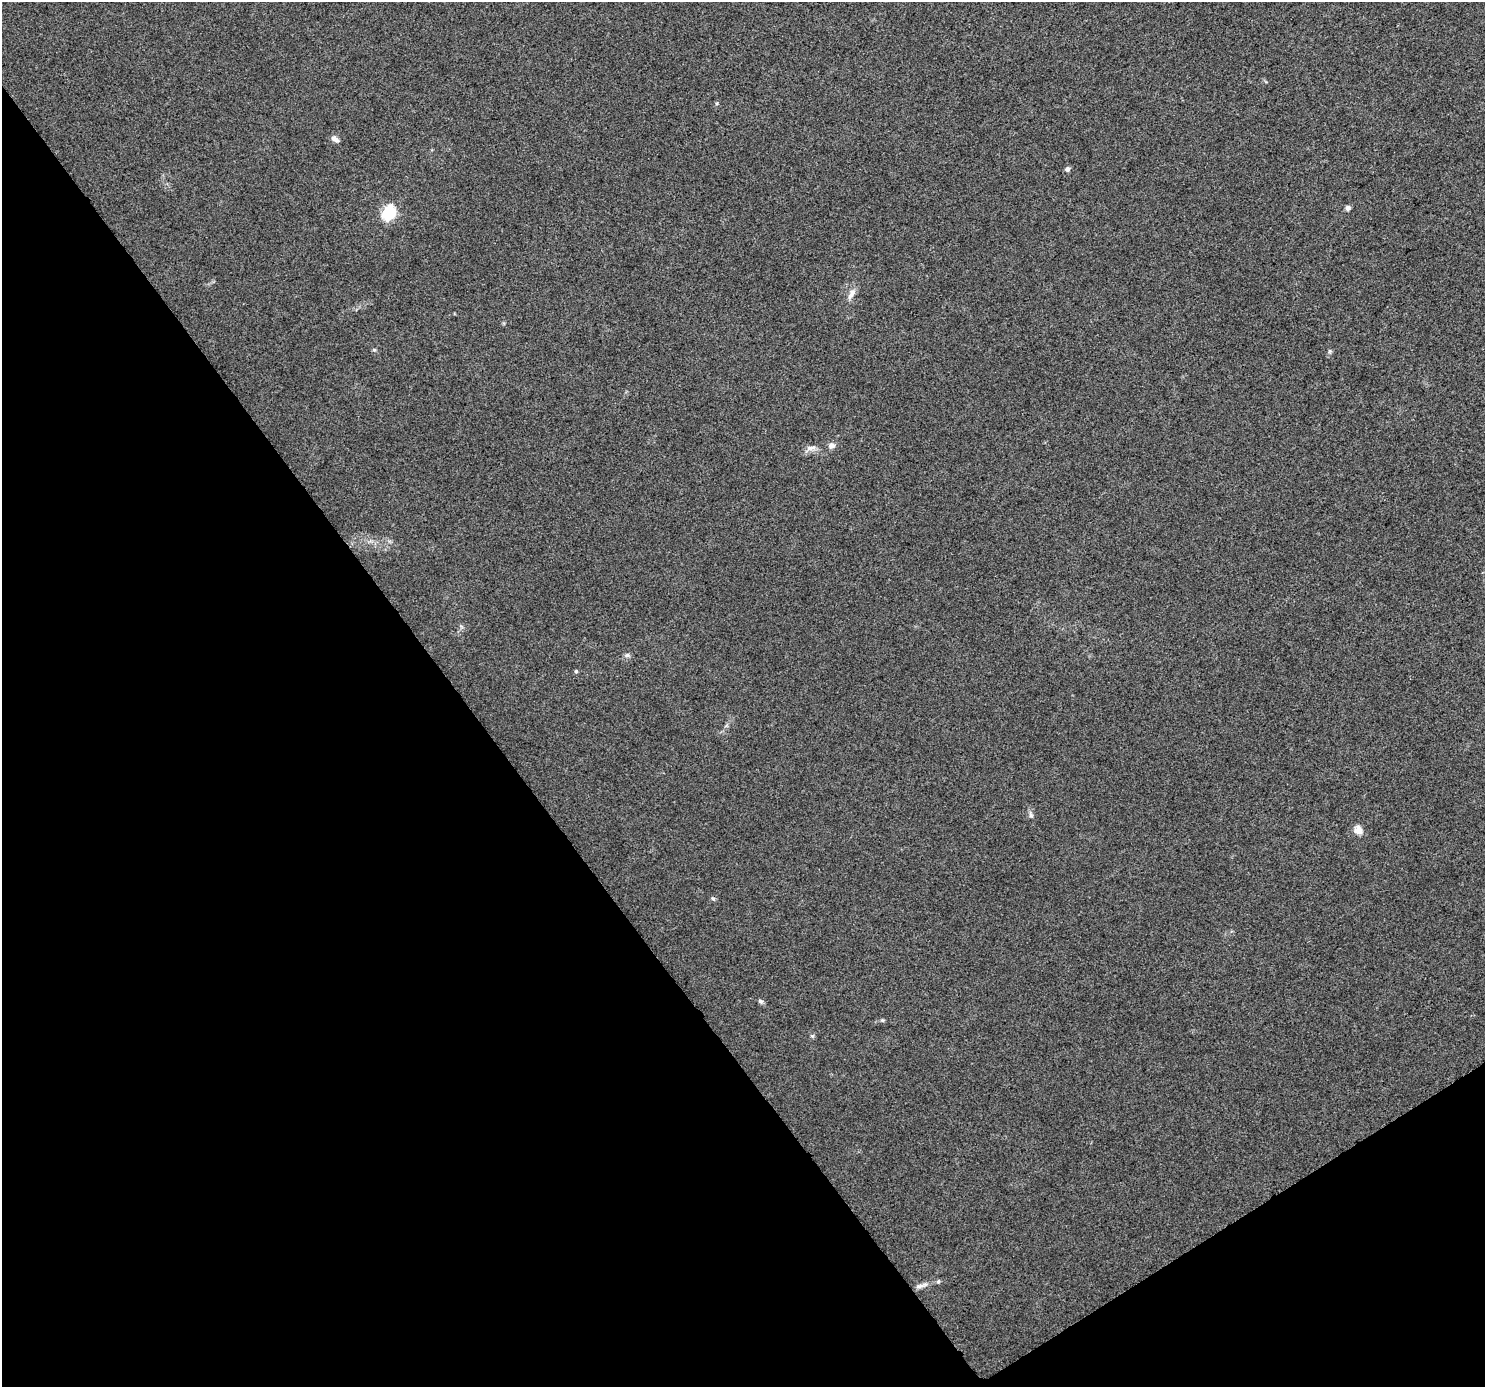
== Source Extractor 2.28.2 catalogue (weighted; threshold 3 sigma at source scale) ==
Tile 14 of 4 x 4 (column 2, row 4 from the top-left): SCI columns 1490-2972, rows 193-1577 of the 5940 x 5862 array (HDU 1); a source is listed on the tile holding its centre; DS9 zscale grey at full resolution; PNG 1487 x 1389 px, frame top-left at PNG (2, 2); no overlay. Shown black and unused: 35% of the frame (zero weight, under 3 of 5 exposures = <1% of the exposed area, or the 3 px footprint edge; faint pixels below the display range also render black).
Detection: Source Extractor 2.28.2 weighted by HDU 2 'WHT'; one run over the whole footprint, this tile lists its part. Background 0.0143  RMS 0.0045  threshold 0.0201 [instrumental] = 3 sigma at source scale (4.5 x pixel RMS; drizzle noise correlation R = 1.50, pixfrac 1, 0.0396/0.0396 arcsec/px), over >= 5 px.
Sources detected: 20; all 20 listed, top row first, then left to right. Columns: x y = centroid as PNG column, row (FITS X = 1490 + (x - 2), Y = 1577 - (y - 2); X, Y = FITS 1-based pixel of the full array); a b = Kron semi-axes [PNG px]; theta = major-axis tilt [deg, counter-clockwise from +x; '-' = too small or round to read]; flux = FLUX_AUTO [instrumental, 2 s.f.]
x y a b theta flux
717 103 5 3 - 0.5
335 139 11 6 -34 1.9
1067 169 7 6 - 1.4
1348 208 6 5 - 1.5
389 213 6 6 - 71
851 294 17 7 57 2.7
374 350 5 5 - 0.57
1330 351 6 5 - 0.66
831 446 7 7 - 2.2
811 448 15 6 7 2.2
627 655 6 6 - 1
576 671 5 4 - 0.68
1031 815 9 5 -76 1.2
1358 830 11 9 -37 3.4
713 898 6 5 - 0.81
761 1001 7 5 -40 0.94
882 1020 6 4 -18 0.57
812 1036 5 5 - 0.66
938 1281 6 5 - 0.67
919 1286 15 5 11 2.1